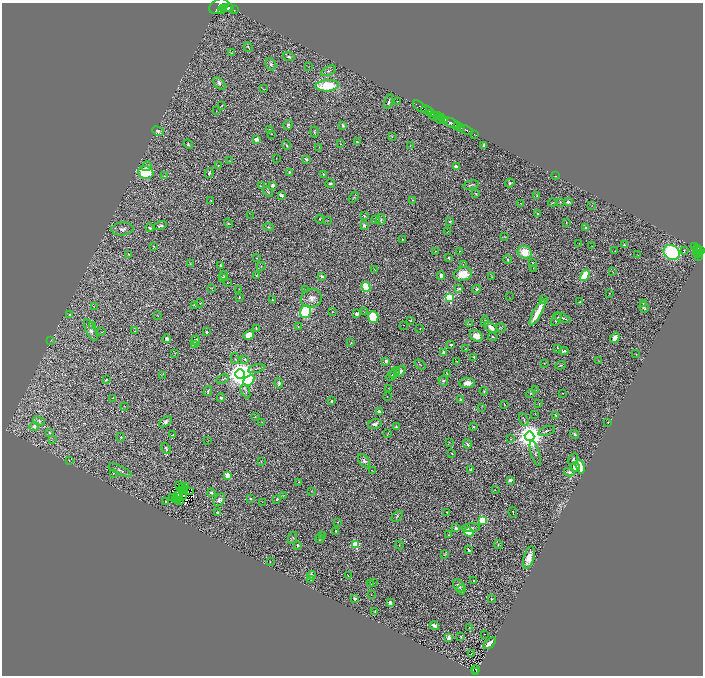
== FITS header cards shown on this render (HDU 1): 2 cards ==
NAXIS1  =                 1401
NAXIS2  =                 1347

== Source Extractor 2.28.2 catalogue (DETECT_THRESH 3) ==
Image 1401 x 1347 px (HDU 1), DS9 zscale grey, zoomed out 1/2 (1 PNG px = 2 x 2 image px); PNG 705 x 678 px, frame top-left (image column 1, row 1346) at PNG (2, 3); each listed source drawn as its Kron ellipse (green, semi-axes under 4 px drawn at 4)
Background 1.16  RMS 0.058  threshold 0.173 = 3 sigma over >= 5 px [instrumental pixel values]
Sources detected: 381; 44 cannot appear on this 1/2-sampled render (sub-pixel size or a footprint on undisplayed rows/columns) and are neither listed nor drawn; the other 337 listed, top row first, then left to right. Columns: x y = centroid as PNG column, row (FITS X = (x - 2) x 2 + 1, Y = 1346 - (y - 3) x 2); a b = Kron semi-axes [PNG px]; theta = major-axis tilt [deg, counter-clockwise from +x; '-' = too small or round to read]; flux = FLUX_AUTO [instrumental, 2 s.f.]
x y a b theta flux
219 6 10 7 30 1400
223 8 3 2 - 1500
228 8 6 4 7 2900
221 10 3 2 - 580
234 10 2 1 - 67
248 47 5 2 - 14
232 53 3 2 - 4.4
289 57 6 4 -16 23
271 64 6 5 - 25
309 67 2 1 - 3.5
329 71 8 4 28 27
219 83 7 4 -47 30
327 86 12 5 4 400
263 89 2 2 - 7.6
388 101 7 3 72 18
397 101 2 2 - 3.7
222 105 2 1 - 3
420 107 8 2 -40 690
427 110 6 2 -26 1700
216 111 2 1 - 3.1
431 113 3 2 - 380
434 115 4 2 - 490
438 116 3 2 - 680
442 118 3 2 - 410
439 119 5 1 - 180
445 120 3 3 - 650
451 123 8 3 -29 2700
288 125 5 4 - 21
343 125 4 3 - 20
457 126 2 2 - 790
460 127 3 2 - 840
270 130 3 3 - 19
466 130 7 2 -20 250
158 131 6 3 -27 21
314 132 5 3 - 9.6
272 134 2 2 - 7.5
474 134 2 2 - 82
392 137 3 3 - 6.1
256 139 3 2 - 200
357 142 3 2 - 13
188 144 5 4 - 16
340 144 2 1 - 3.1
287 145 5 3 - 11
410 145 3 2 - 3.8
483 146 4 2 - 20
319 147 3 1 - 3.2
276 158 2 1 - 3.4
306 159 4 3 - 22
230 161 3 2 - 3.5
218 165 3 2 - 5.9
147 166 5 4 - 28
456 167 2 2 - 150
146 172 8 6 -20 420
289 172 4 2 - 12
209 173 5 3 - 30
323 175 3 2 - 13
165 176 3 2 - 10
555 176 3 1 - 4.1
510 183 5 3 - 15
330 184 5 3 - 17
273 185 4 3 - 37
471 185 8 3 14 17
261 186 3 2 - 5.1
268 192 6 3 -48 14
475 193 3 3 - 8.9
281 195 4 2 - 23
537 195 3 2 - 8.5
354 197 6 3 56 9.5
413 200 2 2 - 4.7
211 201 3 3 - 9.6
560 202 4 2 - 5.2
568 202 3 3 - 20
520 203 2 1 - 3.2
552 203 4 2 - 7.8
592 205 2 1 - 2.8
537 213 3 2 - 7.1
251 215 3 2 - 5
364 216 3 3 - 14
320 219 4 3 - 7.5
376 219 3 2 - 4.2
381 219 5 4 - 19
327 221 3 2 - 4.8
450 221 3 2 - 11
566 222 3 2 - 4.9
228 223 5 3 - 9.9
364 225 2 2 - 75
160 226 6 3 17 23
268 227 5 3 - 12
150 228 4 2 - 18
586 228 2 2 - 21
122 229 11 6 5 52
447 231 2 1 - 6.5
505 237 2 2 - 4.3
403 239 2 1 - 4
579 243 2 1 - 3.5
624 245 4 2 - 17
153 246 3 3 - 9.6
592 246 2 1 - 3.7
694 247 3 2 - 250
697 248 2 1 - 55
684 250 2 1 - 6.4
697 250 2 1 - 53
435 251 2 2 - 4.3
460 251 2 2 - 4.9
615 251 3 2 - 3.1
701 251 3 2 - 420
525 252 7 6 - 220
672 252 8 7 - 1200
699 252 2 1 - 160
128 254 3 2 - 4.6
698 254 4 2 - 390
638 255 2 1 - 6.7
698 256 3 1 - 69
448 257 4 3 - 11
256 258 2 2 - 3.8
507 260 4 3 - 10
533 263 4 3 - 8.2
190 264 3 2 - 6.1
463 264 3 2 - 5.4
221 265 2 2 - 12
261 266 4 2 - 5.4
533 268 3 2 - 3.6
375 270 3 2 - 8.3
613 272 3 1 - 3.4
463 274 9 6 14 190
585 275 6 3 61 270
224 276 4 4 - 12
256 276 2 2 - 7.2
322 276 4 3 - 24
441 276 4 3 - 37
223 277 3 3 - 6.4
492 277 3 2 - 4.7
227 283 2 2 - 3.5
366 287 5 4 - 480
212 288 3 2 - 4.3
239 289 2 1 - 3.6
459 289 4 2 - 17
476 289 4 3 - 26
306 290 3 2 - 8.4
609 293 2 1 - 3.5
239 297 3 3 - 12
510 297 2 1 - 3
311 298 10 9 - 76
449 298 3 3 - 910
272 300 3 2 - 6.1
543 300 4 2 - 8
579 302 4 2 - 9.5
200 303 4 2 - 5.2
643 304 4 3 - 9
195 305 3 2 - 6.9
94 307 2 2 - 3.5
644 307 6 3 -69 19
306 312 7 5 74 870
333 312 2 2 - 3.9
364 312 2 1 - 3.4
537 313 14 3 62 310
69 314 4 3 - 11
357 314 3 3 - 38
158 316 2 1 - 2.9
373 317 6 5 - 420
562 318 9 3 -19 21
556 319 7 3 63 28
411 320 3 2 - 11
485 321 5 3 - 11
469 324 2 1 - 3.3
93 325 3 2 - 6.2
404 325 2 1 - 4.4
298 326 2 2 - 10
420 328 2 1 - 4.3
491 328 7 4 -36 67
501 328 4 3 - 15
256 329 3 2 - 9.7
91 330 11 5 -65 45
135 331 3 2 - 4.9
102 332 4 2 - 5.5
206 332 2 2 - 58
249 335 5 4 - 84
476 336 7 5 -37 110
493 337 5 2 - 9.7
615 338 5 3 - 110
167 339 4 3 - 22
51 340 4 2 - 6.1
196 341 5 4 - 29
351 343 3 2 - 4.8
194 344 3 1 - 4.6
451 344 4 2 - 19
466 348 3 1 - 4.7
558 348 4 3 - 16
564 351 4 3 - 20
444 352 3 3 - 21
175 353 2 1 - 3.1
636 354 2 2 - 4.8
474 357 3 2 - 16
235 358 5 2 - 11
244 359 4 4 - 14
386 361 2 2 - 82
456 361 2 1 - 4.7
598 361 3 2 - 5.7
544 363 3 2 - 4.5
420 365 6 2 -37 7.4
560 365 5 2 - 15
256 369 8 2 13 17
400 371 7 4 46 50
394 373 6 4 52 30
240 374 5 4 - 16000
447 374 4 2 - 5.2
162 375 4 2 - 6.1
392 375 6 3 46 9.8
222 379 6 3 25 12
106 380 3 2 - 8.4
249 380 6 4 45 860
443 381 5 4 - 25
279 383 5 4 - 21
467 383 8 5 -4 78
389 388 3 2 - 4.3
536 390 3 2 - 6.4
208 391 5 3 - 18
245 391 7 4 -69 23
484 391 4 3 - 10
530 393 4 3 - 14
562 393 2 1 - 4.5
387 396 2 1 - 3
112 398 2 1 - 2.4
221 398 4 4 - 15
461 400 4 3 - 39
331 401 2 2 - 36
504 404 3 2 - 5.8
539 404 4 2 - 5.9
124 406 2 1 - 5.2
482 407 2 1 - 3
379 412 3 3 - 31
535 414 3 2 - 4.1
556 415 3 2 - 8.1
255 417 2 1 - 4.7
524 419 7 2 -69 16
39 421 6 4 -24 25
166 422 7 4 34 33
262 422 3 2 - 5.2
608 422 2 2 - 4.9
375 424 7 4 14 46
34 426 5 4 - 31
396 427 3 2 - 12
474 427 2 2 - 11
546 431 8 3 20 22
50 433 3 2 - 28
388 434 3 2 - 4.6
574 434 4 3 - 16
173 435 4 2 - 9.9
529 436 5 4 - 16000
121 437 4 3 - 9.1
511 439 3 2 - 5.5
53 440 3 2 - 5.7
207 441 2 1 - 2.8
449 442 3 2 - 3.8
467 444 4 3 - 22
166 448 6 3 -67 26
452 453 3 2 - 4.4
535 453 13 3 -73 25
573 459 6 3 56 16
69 461 2 2 - 4.8
261 461 4 3 - 8.6
364 461 7 5 -54 33
575 467 5 4 - 100
580 467 7 3 -75 170
471 469 3 3 - 13
120 470 13 3 -24 30
372 470 3 1 - 4.4
569 472 5 3 - 40
113 473 2 2 - 4
228 475 4 3 - 140
510 480 4 3 - 20
299 482 2 2 - 8.8
180 486 2 1 - 4.3
182 487 2 1 - 4.1
186 487 2 2 - 5.9
183 490 2 1 - 3.8
495 490 2 2 - 5
190 491 3 1 - 0.73
312 491 3 2 - 4.4
211 493 4 3 - 22
283 495 4 3 - 7.6
177 496 3 1 - 2.6
184 496 2 1 - 3.2
179 497 2 1 - 3.6
172 498 2 1 - 0.9
250 499 2 2 - 44
277 499 3 2 - 14
175 500 2 1 - 1.5
219 500 7 5 53 35
177 501 2 1 - 3.9
166 502 2 2 - 9.3
180 502 2 1 - 0.094
262 502 2 2 - 3.2
218 512 3 2 - 17
447 512 2 1 - 5.4
513 512 5 2 - 8.3
397 516 6 3 43 13
482 520 3 3 - 550
338 522 3 2 - 5.8
456 528 4 3 - 24
471 528 9 4 2 28
336 531 4 2 - 12
469 532 5 3 - 250
449 535 3 2 - 7.7
323 536 3 3 - 7.7
292 538 6 3 64 13
320 539 4 3 - 11
355 544 3 3 - 630
298 545 2 2 - 19
399 545 4 2 - 6.3
498 545 4 3 - 13
468 550 3 2 - 16
445 555 3 3 - 8
529 557 11 5 75 130
270 562 2 1 - 4.4
311 575 4 3 - 32
348 576 2 1 - 6.6
311 579 3 2 - 5.4
473 580 2 2 - 14
373 583 3 2 - 5.9
371 584 2 1 - 4.2
459 585 7 5 -54 50
461 590 5 3 - 15
371 595 2 2 - 3.8
355 599 3 2 - 31
491 599 2 2 - 13
390 603 3 2 - 63
375 611 2 2 - 5.8
434 626 5 3 - 50
469 627 2 1 - 3.2
484 634 2 1 - 3.3
449 637 2 2 - 240
461 637 2 2 - 7.4
490 643 7 3 39 76
471 653 2 1 - 2.9
475 669 4 1 - 28
476 671 2 2 - 46
At the frame edge (FLAGS 8, measured only in part): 1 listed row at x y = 219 6
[44 sub-pixel or undisplayed-footprint detections neither listed nor drawn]